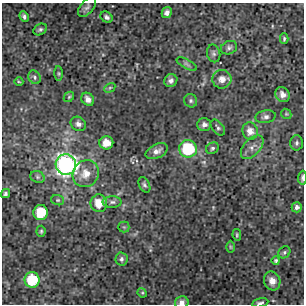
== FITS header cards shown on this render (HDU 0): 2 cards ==
NAXIS1  =                  302 / NUMBER OF ELEMENTS ALONG THIS AXIS
NAXIS2  =                  302 / NUMBER OF ELEMENTS ALONG THIS AXIS

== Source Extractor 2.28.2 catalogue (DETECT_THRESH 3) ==
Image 302 x 302 px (HDU 0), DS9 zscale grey, 1 PNG px = 1 image px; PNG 306 x 306 px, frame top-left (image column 1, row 302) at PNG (2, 3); each listed source drawn as its Kron ellipse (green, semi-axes under 4 px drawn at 4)
Background 4.59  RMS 0.88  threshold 2.65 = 3 sigma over >= 5 px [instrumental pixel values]
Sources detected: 54; all 54 listed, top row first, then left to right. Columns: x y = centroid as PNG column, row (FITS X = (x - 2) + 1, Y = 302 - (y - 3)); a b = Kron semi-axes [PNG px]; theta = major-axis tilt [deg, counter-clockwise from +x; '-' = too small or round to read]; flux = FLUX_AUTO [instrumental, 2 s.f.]
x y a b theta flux
87 7 11 6 48 200
167 13 5 4 - 230
24 17 6 4 -65 160
107 17 6 5 - 160
40 29 7 5 30 130
284 39 5 3 - 84
229 48 8 6 24 170
214 53 9 6 -77 150
187 64 11 4 -28 150
59 74 7 3 -89 85
35 77 7 5 -59 140
222 79 9 9 - 510
171 80 7 6 - 200
19 82 4 3 - 50
110 88 6 4 30 77
283 95 8 7 - 380
69 97 6 4 44 80
88 99 7 6 - 320
191 101 7 6 - 130
286 114 5 4 - 80
266 117 10 6 10 210
78 124 8 6 -35 230
204 125 7 6 - 230
218 128 9 5 -51 150
250 131 8 7 - 480
106 143 7 6 - 690
297 143 7 6 - 150
252 147 14 8 47 380
212 148 6 5 - 130
188 149 9 8 - 3400
157 151 12 7 25 340
66 165 10 10 - 25000
86 174 14 12 53 790
37 177 7 5 -22 160
302 178 7 3 86 150
144 185 8 5 -64 140
5 194 4 4 - 130
58 200 6 5 - 100
112 202 9 5 0 160
99 203 9 8 - 900
297 207 5 5 - 210
41 213 7 7 - 1800
124 227 5 5 - 90
41 231 5 4 - 88
237 235 6 4 -82 87
230 247 6 4 -89 75
284 252 6 5 - 110
121 259 6 6 - 180
276 261 4 4 - 94
32 280 8 7 - 2500
272 281 9 8 - 480
142 293 5 4 - 69
182 302 7 6 - 270
260 303 8 4 11 140
At the frame edge (FLAGS 8, measured only in part): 3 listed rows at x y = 302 178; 182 302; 260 303